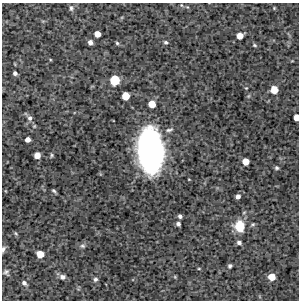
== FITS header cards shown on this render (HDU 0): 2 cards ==
NAXIS1  =                  297 /Length X axis
NAXIS2  =                  298 /Length Y axis

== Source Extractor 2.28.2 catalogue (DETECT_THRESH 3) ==
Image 297 x 298 px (HDU 0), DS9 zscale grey, 1 PNG px = 1 image px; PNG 301 x 302 px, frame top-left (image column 1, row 298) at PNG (2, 3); no overlay
Background 4400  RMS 240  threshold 715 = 3 sigma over >= 5 px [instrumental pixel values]
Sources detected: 42; all 42 listed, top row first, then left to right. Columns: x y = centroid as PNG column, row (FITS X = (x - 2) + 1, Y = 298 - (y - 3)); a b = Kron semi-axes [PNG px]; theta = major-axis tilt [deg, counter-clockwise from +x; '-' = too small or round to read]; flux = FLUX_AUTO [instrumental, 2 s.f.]
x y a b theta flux
181 5 5 3 - 1.5e+04
71 8 8 5 -89 4.1e+04
274 8 4 4 - 1.4e+04
97 34 5 5 - 1.3e+05
240 36 6 5 - 1.4e+05
90 42 5 4 - 6.1e+04
166 42 5 4 - 2.7e+04
117 43 5 4 - 2.2e+04
254 45 5 4 - 1.9e+04
15 73 4 4 - 4.3e+04
114 80 7 7 - 4.1e+05
246 88 3 3 - 1.1e+04
274 90 6 6 - 2.0e+05
125 96 6 6 - 2.2e+05
152 104 6 5 - 2.0e+05
296 117 5 4 - 1.3e+05
30 118 8 7 - 5.0e+04
169 130 11 5 14 4.9e+04
28 140 5 4 - 7.9e+04
150 151 34 19 -86 5.1e+06
37 155 5 5 - 1.3e+05
52 155 6 4 75 2.1e+04
246 161 5 5 - 1.7e+05
277 168 5 5 - 2.7e+04
54 191 5 3 - 2.4e+04
238 196 4 4 - 5.8e+04
180 216 5 4 - 4.3e+04
178 224 4 4 - 4.2e+04
239 226 12 11 - 3.4e+05
16 234 6 4 -58 1.9e+04
239 242 5 4 - 4.8e+04
83 246 7 5 -15 3.4e+04
3 249 8 4 71 3.8e+04
40 254 6 5 - 1.9e+05
230 266 5 4 - 3.3e+04
199 269 5 3 - 1.3e+04
6 272 6 5 - 3.7e+04
62 277 7 6 - 5.6e+04
175 277 5 4 - 1.6e+04
272 277 6 5 - 1.9e+05
95 279 6 5 - 3.8e+04
24 283 5 5 - 4.7e+04
At the frame edge (FLAGS 8, measured only in part): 2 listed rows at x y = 296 117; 3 249